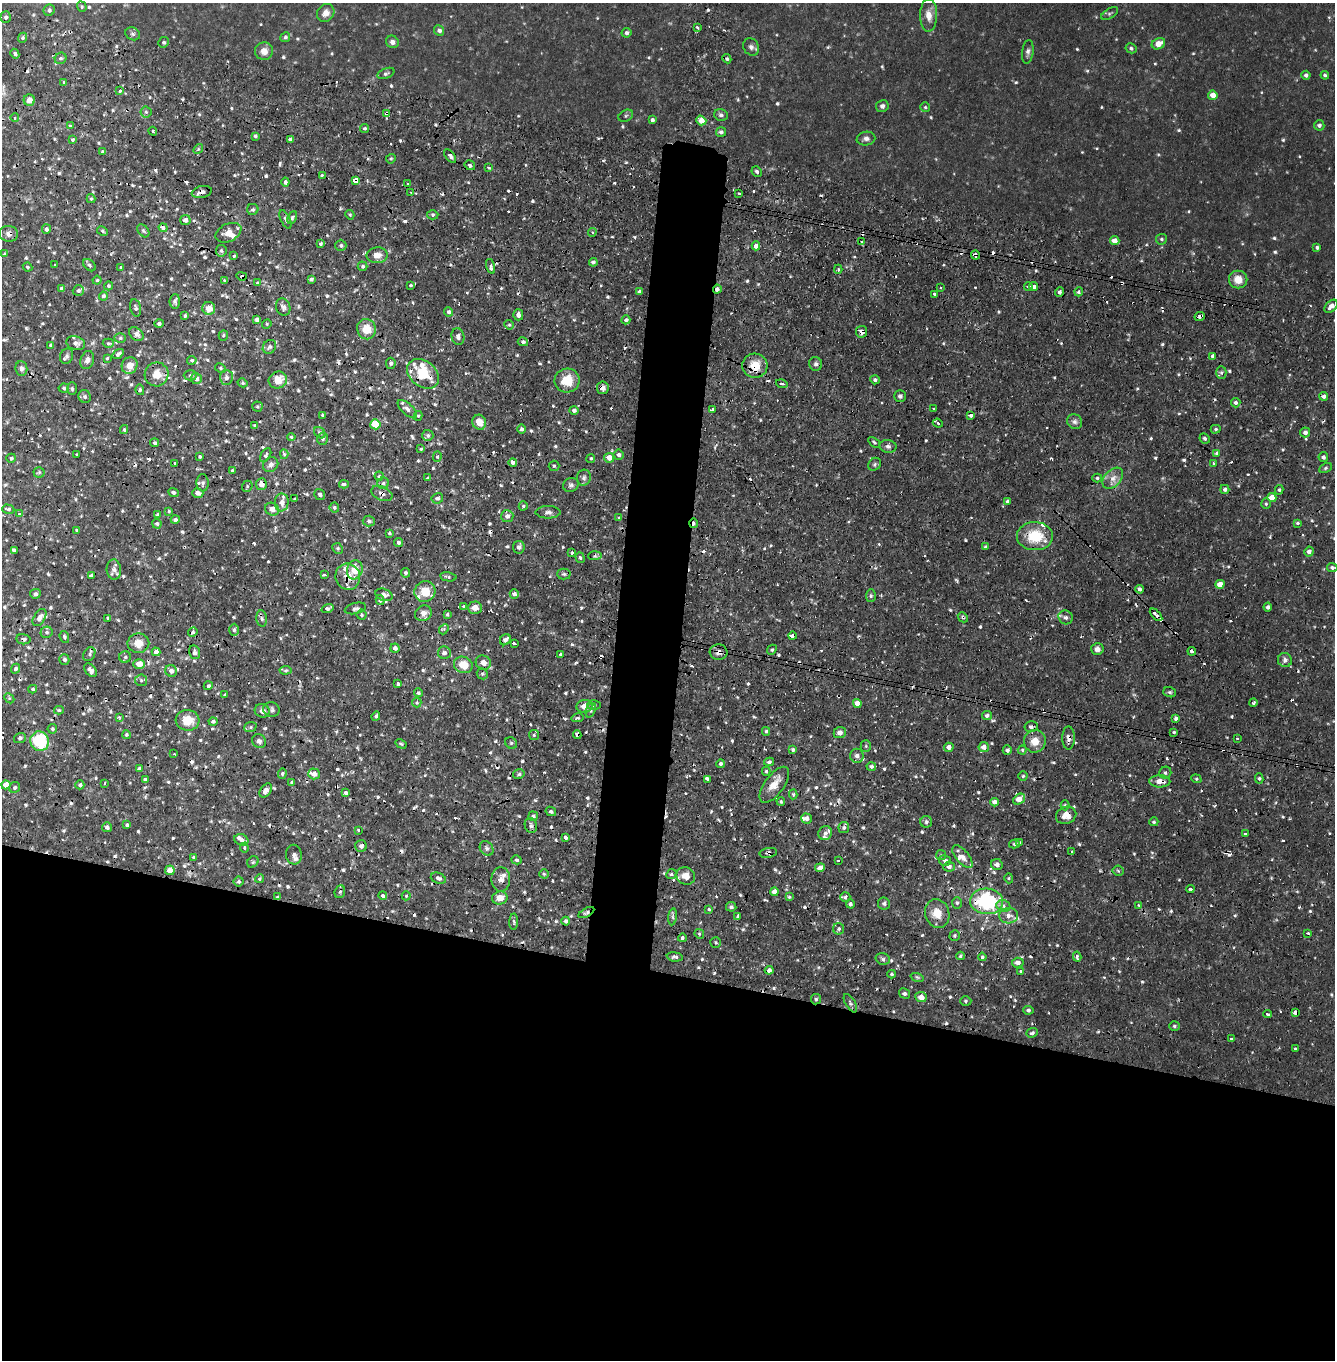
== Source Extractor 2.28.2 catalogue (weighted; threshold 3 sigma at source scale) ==
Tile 14 of 4 x 4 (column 2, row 4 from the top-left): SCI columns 1572-2904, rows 113-1470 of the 5693 x 5657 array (HDU 1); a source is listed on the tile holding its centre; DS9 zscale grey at full resolution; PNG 1337 x 1362 px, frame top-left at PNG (2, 3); each listed source drawn as its Kron ellipse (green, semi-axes under 4 px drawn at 4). Shown black and unused: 32% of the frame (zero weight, under 2 of 4 exposures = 1% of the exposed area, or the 3 px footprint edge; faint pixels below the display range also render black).
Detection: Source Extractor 2.28.2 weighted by HDU 2 'WHT'; one run over the whole footprint, this tile lists its part. Background 0.051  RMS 0.011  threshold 0.0512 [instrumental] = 3 sigma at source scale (4.5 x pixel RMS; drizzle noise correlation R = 1.50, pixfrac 1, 0.05/0.05 arcsec/px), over >= 5 px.
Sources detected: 977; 2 too faint to see at this stretch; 116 cosmic-ray / hot-pixel residue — neither listed nor drawn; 29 inside a brighter listed object's ellipse — not listed separately; of the other 830, all 500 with FLUX_AUTO >= 1.68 (the completeness limit of this list) listed and drawn (330 fainter detections not listed), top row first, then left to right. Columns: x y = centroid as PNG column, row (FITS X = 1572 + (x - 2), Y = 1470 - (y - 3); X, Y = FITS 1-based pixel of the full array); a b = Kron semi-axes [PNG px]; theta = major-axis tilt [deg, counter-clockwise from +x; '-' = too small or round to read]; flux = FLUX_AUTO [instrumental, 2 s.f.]
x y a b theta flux
82 7 5 4 - 1.8
49 10 6 5 - 2.7
326 13 9 8 - 7.3
1110 14 9 5 30 2
929 15 16 8 89 12
6 17 6 5 - 3.2
697 27 3 3 - 2.6
439 30 5 5 - 4.4
626 33 5 4 - 3.3
133 34 7 6 - 2.4
285 37 5 4 - 2.4
23 38 5 4 - 1.9
164 42 5 5 - 2
392 42 6 6 - 4.7
1158 44 7 5 27 12
751 47 9 7 -56 3.9
1131 48 5 5 - 2.5
264 51 9 9 - 9.4
1028 52 12 5 82 4
15 54 5 4 - 2.1
61 58 6 5 - 2.4
727 59 5 4 - 2
386 73 9 5 22 2.6
1306 75 4 4 - 3.5
1325 75 4 4 - 2.6
64 82 3 3 - 1.9
120 91 3 3 - 3.6
1213 95 5 4 - 12
29 100 5 5 - 9.9
882 106 6 6 - 4
925 107 5 4 - 1.8
146 112 5 5 - 2.2
387 114 4 3 - 30
721 115 7 5 -17 2.8
626 116 8 5 29 1.9
15 118 4 3 - 1.7
652 120 4 3 - 2.7
701 120 5 4 - 16
1319 125 5 5 - 3.6
70 126 4 3 - 4.8
364 128 4 4 - 2
153 131 4 3 - 3.3
721 132 5 5 - 3.4
255 136 4 3 - 2.4
72 139 3 3 - 1.7
290 139 4 4 - 3.8
866 139 9 6 10 4
198 149 5 4 - 2.1
103 152 4 4 - 1.9
450 156 8 4 -53 2.9
391 159 5 4 - 1.7
470 165 5 4 - 2.9
489 167 3 3 - 3.2
757 171 5 5 - 2.8
322 175 4 3 - 6.2
355 181 4 3 - 130
285 182 4 4 - 2.7
408 184 3 3 - 2.6
202 192 10 6 12 5.3
411 192 4 3 - 2.1
739 193 3 2 - 2.2
91 199 4 4 - 1.9
253 209 5 5 - 2.8
350 215 5 4 - 1.9
433 215 6 4 2 2.1
292 218 7 4 66 2.4
285 219 10 4 -64 2.7
185 220 5 5 - 5.2
163 228 4 3 - 7.3
46 229 5 4 - 3.2
102 231 6 4 -29 2.2
143 231 7 5 -51 2.4
592 232 4 4 - 1.8
228 233 13 8 25 9.8
9 234 9 8 - 5.4
1161 239 5 5 - 2.1
1115 241 5 4 - 7.8
862 242 4 3 - 1.8
321 244 4 3 - 2.1
341 245 6 5 - 2.3
756 246 4 4 - 7
1317 247 4 4 - 2.6
221 251 6 5 - 2.5
5 254 3 3 - 4.5
377 255 10 8 2 8.1
975 255 5 4 - 6.5
234 256 3 3 - 1.7
593 262 4 4 - 2.7
54 265 3 3 - 1.9
89 265 7 5 -43 2.5
362 266 5 5 - 2.5
491 266 8 4 -73 5.3
27 267 5 3 - 1.7
121 267 4 3 - 1.7
838 269 4 4 - 1.7
242 276 5 4 - 2.6
311 279 3 3 - 3.1
1238 279 9 9 - 13
97 280 4 4 - 1.9
224 281 4 3 - 2.1
258 283 3 3 - 15
411 285 3 3 - 1.8
108 286 4 4 - 2.2
1034 286 4 4 - 4.2
1028 287 4 3 - 3.4
61 288 4 3 - 2.7
941 288 3 2 - 1.7
717 289 4 4 - 3.8
78 291 6 5 - 2.9
639 292 4 4 - 4.2
1060 292 5 4 - 2.8
1079 292 4 4 - 2.2
934 294 3 3 - 2.9
103 296 4 4 - 3.1
175 301 7 5 86 3.5
1331 306 8 5 46 7.6
283 307 9 7 -72 4.4
136 308 9 5 -77 3.5
209 308 6 6 - 12
449 312 4 4 - 2.7
518 315 5 5 - 5.1
185 316 4 3 - 2.3
1200 316 5 3 - 4.2
257 320 4 4 - 3.6
626 320 4 4 - 2.6
159 324 4 4 - 2.9
267 324 5 4 - 1.7
509 325 5 4 - 1.7
366 329 10 9 - 19
861 332 6 5 - 6.6
136 334 8 6 -39 5
223 335 5 4 - 1.9
458 337 8 6 -78 4.4
120 338 5 5 - 2.2
523 342 5 4 - 3
76 343 9 6 -17 4.5
108 343 5 4 - 1.8
51 345 4 3 - 2.6
269 347 7 6 - 3.2
118 354 6 4 35 3.2
66 356 8 6 67 3.1
1213 356 4 3 - 3.4
107 358 4 3 - 1.7
87 360 9 7 70 4.9
192 360 5 4 - 2
391 363 5 4 - 3.2
816 364 7 6 - 3.6
130 365 8 7 - 12
755 366 12 12 - 22
220 368 6 4 -29 1.9
21 369 7 6 - 3.8
1221 372 6 5 - 2.3
156 374 12 12 - 15
423 374 18 12 -38 39
190 375 7 5 1 2.3
226 377 7 6 - 4.9
196 379 5 5 - 7.5
278 380 9 8 - 18
567 380 12 12 - 24
875 380 4 4 - 3.3
243 383 5 4 - 1.9
782 384 6 3 -17 5.3
64 388 5 4 - 2.2
72 388 6 5 - 2.4
603 388 6 6 - 5.2
140 390 5 4 - 1.8
85 396 6 6 - 3.4
900 396 5 5 - 3.5
1324 396 4 4 - 4.2
1236 403 5 4 - 3.5
257 407 5 5 - 2
934 408 3 3 - 2
407 409 12 5 -43 5.2
712 409 3 3 - 3.5
574 410 5 4 - 3.3
323 415 3 3 - 2.3
971 415 4 3 - 10
418 416 5 4 - 2
479 422 7 7 - 13
1075 422 8 7 - 3.9
938 423 5 4 - 2.8
375 424 5 5 - 46
255 425 4 4 - 2.1
522 429 5 4 - 2.8
1216 429 5 4 - 1.8
124 430 4 3 - 1.9
1305 432 5 5 - 4.4
320 433 6 5 - 3
428 435 5 5 - 2.6
291 437 4 4 - 1.8
1205 438 5 5 - 2.4
323 439 6 5 - 2.7
874 442 7 4 -37 1.9
155 443 4 4 - 2.4
888 446 8 6 -11 3.6
421 449 3 3 - 1.9
1216 453 4 4 - 1.8
284 454 5 4 - 1.8
77 455 3 3 - 2.3
266 455 7 4 58 2.9
619 455 5 5 - 4.2
200 456 3 3 - 19
437 457 5 4 - 1.8
1323 457 5 5 - 2.7
11 458 5 4 - 2.3
591 458 4 4 - 1.8
609 458 5 4 - 12
513 462 4 4 - 4.1
175 463 3 3 - 2.3
1214 463 3 3 - 2.2
874 464 7 5 47 2.7
271 465 8 7 - 5
554 466 5 5 - 2
1325 468 7 4 28 1.8
233 471 3 3 - 1.9
39 472 5 5 - 1.8
379 476 4 4 - 1.9
428 478 3 3 - 1.7
584 478 8 7 - 3.8
1097 478 5 4 - 2.1
1113 478 12 8 46 8.5
203 483 9 6 -86 4.2
383 483 6 5 - 2.6
261 484 6 5 - 6.2
344 484 5 3 - 2.1
571 485 8 6 18 3.6
247 486 6 5 - 2.4
1225 489 5 4 - 3.4
1279 490 5 4 - 2
173 492 5 4 - 2.4
198 493 5 4 - 6.5
382 493 11 6 -23 4.8
320 494 6 5 - 3.4
437 498 6 5 - 3.4
1272 498 4 4 - 18
295 499 3 3 - 3
1007 501 4 3 - 2.6
282 502 9 7 83 7.5
1266 504 5 4 - 1.9
523 506 4 4 - 2.4
334 508 5 5 - 2.2
8 509 6 4 -17 2.9
272 509 7 6 - 7.6
169 511 3 3 - 1.8
548 512 12 6 0 5
19 514 4 3 - 1.8
157 515 4 3 - 2
507 516 6 6 - 5.8
619 518 4 3 - 1.7
175 520 4 4 - 3.4
369 521 6 5 - 2.5
694 523 5 3 - 3.6
1298 523 4 3 - 1.9
157 524 5 4 - 2.9
77 530 3 3 - 3.4
389 533 3 3 - 1.7
1035 536 18 14 -1 37
398 542 4 4 - 3.3
519 547 6 6 - 3.2
986 547 4 4 - 2.6
338 548 6 5 - 2
14 550 4 4 - 4.6
1309 552 5 4 - 5.8
572 553 3 3 - 3.1
595 556 6 4 3 2.3
580 558 5 4 - 2.1
1332 568 5 4 - 2.9
114 570 10 7 -86 5.4
355 570 9 7 73 17
405 573 4 4 - 2.4
564 574 7 5 -1 2.5
324 575 4 3 - 3.9
91 576 4 3 - 2.5
348 577 13 12 - 13
448 577 8 4 -10 2.2
1220 584 5 4 - 13
1139 589 4 4 - 2.5
425 592 10 10 - 19
35 594 5 4 - 3.2
514 594 5 4 - 4.2
384 595 9 6 -19 4.9
871 596 6 5 - 2.3
380 600 5 4 - 2.2
464 607 4 3 - 2.9
1268 607 4 4 - 3.5
327 608 6 4 19 3.8
355 608 11 5 13 3.3
475 608 7 6 - 7.9
423 613 9 7 36 7.1
447 614 4 3 - 1.8
361 615 5 5 - 1.9
1156 615 8 3 -45 7.1
963 617 5 4 - 2.1
1066 617 7 6 - 3.9
39 618 9 5 58 7.1
108 618 4 3 - 2.1
262 619 8 5 -83 3.1
444 629 5 4 - 1.8
234 630 6 5 - 2.3
47 632 6 5 - 2.8
193 632 5 4 - 2.6
792 636 4 3 - 15
64 637 6 4 -73 2.3
23 639 7 5 -9 3.1
505 640 6 5 - 4.5
138 643 11 9 0 15
514 643 4 3 - 7.8
395 648 4 4 - 4.5
1097 649 6 6 - 5
772 650 5 4 - 1.9
1192 651 4 3 - 3.3
156 652 4 4 - 5.9
195 652 7 5 -78 3.1
719 652 9 8 - 6
444 653 6 6 - 4.3
89 654 7 5 58 2.9
561 654 3 3 - 2
125 657 6 5 - 2.3
64 660 5 5 - 2.5
1285 660 7 7 - 4.3
483 663 8 7 - 8.9
139 664 6 5 - 11
463 665 9 8 - 19
15 669 5 4 - 2.7
91 670 8 5 -52 5.2
286 670 6 4 6 1.7
171 671 6 5 - 5.2
482 674 6 5 - 2.1
141 680 6 5 - 2.4
398 684 3 3 - 3.4
208 686 5 4 - 2.2
33 689 4 3 - 2
1170 692 6 5 - 2.1
418 693 4 4 - 2.2
225 695 4 3 - 2.2
9 698 6 4 -45 1.7
417 703 5 4 - 1.7
857 703 4 4 - 11
1253 703 4 3 - 3.4
594 705 7 5 0 3.3
584 706 8 6 6 10
59 710 5 4 - 1.8
271 710 8 7 - 3.7
591 710 7 4 68 2.7
262 711 7 6 - 6.3
376 716 5 4 - 2.8
987 716 5 4 - 3
119 717 3 3 - 2.6
577 718 6 4 12 2.2
1176 718 4 3 - 5
188 720 12 10 -5 19
213 721 4 3 - 2.3
250 727 6 5 - 2.3
1031 727 6 5 - 3.2
52 729 5 4 - 2.4
766 731 4 4 - 1.9
840 732 6 5 - 6.1
1174 732 3 3 - 1.7
126 734 4 4 - 1.8
534 735 5 5 - 2
577 735 4 4 - 7.1
20 738 6 5 - 2.7
1068 738 11 6 90 6.4
1237 738 3 3 - 1.7
40 741 10 9 - 66
259 741 7 6 - 4
1035 741 11 11 - 14
511 743 6 5 - 2.3
401 744 6 3 -29 1.7
866 746 5 5 - 1.7
949 747 5 4 - 6.8
984 747 5 5 - 7.7
793 750 4 3 - 1.8
1007 750 5 4 - 3.2
1022 750 4 4 - 1.7
174 754 3 3 - 1.7
857 756 7 7 - 4.9
769 762 5 3 - 2.1
721 764 4 4 - 3
871 766 5 4 - 3
139 769 4 4 - 3.8
766 771 4 4 - 1.8
1165 773 6 5 - 2.9
282 774 5 4 - 1.9
314 774 5 5 - 8.2
519 774 6 4 14 2.4
1023 776 4 4 - 1.7
1259 778 5 4 - 2.1
145 779 4 4 - 1.9
708 779 4 3 - 21
1196 779 5 4 - 1.7
1160 781 10 6 -1 10
292 782 3 3 - 2.2
105 783 3 3 - 2.7
6 785 4 4 - 12
80 785 4 4 - 2.5
774 785 21 9 53 16
15 787 6 5 - 2.4
266 790 8 5 55 6.1
345 793 3 3 - 42
793 794 5 4 - 2
1019 799 6 4 36 14
781 801 4 3 - 1.8
995 802 4 4 - 6.1
1065 805 5 4 - 2
551 811 5 4 - 2.8
1066 815 10 8 22 12
533 816 5 5 - 2.5
806 818 5 5 - 5.8
926 822 6 5 - 2.5
1154 822 4 4 - 1.8
127 825 4 3 - 2.7
531 826 8 6 -73 3.8
107 827 5 5 - 3.5
844 827 6 5 - 3
358 830 3 3 - 2.2
825 833 7 6 - 4.1
1245 834 4 3 - 3.5
565 837 3 3 - 23
241 840 7 5 -24 4.4
1020 842 4 3 - 1.8
1014 844 5 3 - 2
361 846 6 6 - 3.9
244 848 5 4 - 1.7
487 848 8 6 -55 3.5
1072 851 3 2 - 1.8
768 853 9 5 11 2.6
294 855 10 8 -86 5.3
941 855 5 5 - 1.9
194 857 4 4 - 2
962 857 14 6 -50 7
516 860 5 4 - 2.6
838 860 3 3 - 2.7
945 860 6 5 - 3.3
253 862 6 5 - 2
997 865 6 5 - 5.2
949 867 6 5 - 5.1
820 868 5 4 - 7.3
170 870 5 4 - 15
1118 871 5 5 - 1.9
544 874 4 4 - 1.7
671 874 5 4 - 1.8
686 876 9 8 - 12
438 878 8 5 -21 3.7
1009 878 5 4 - 1.7
260 879 4 4 - 1.9
501 879 12 9 88 8.7
239 882 5 5 - 2.2
1190 889 4 3 - 4.1
340 892 6 5 - 2.4
774 892 4 4 - 7.8
383 895 4 3 - 6.6
406 896 4 4 - 1.7
278 897 4 3 - 1.7
789 897 4 4 - 1.8
845 897 5 5 - 2.8
500 898 8 6 13 12
987 901 16 13 -4 110
884 903 6 6 - 2.7
957 903 6 5 - 2.2
850 904 4 4 - 2.8
1139 905 4 3 - 5.7
1003 906 7 6 - 3.7
731 907 5 4 - 2.6
709 909 4 3 - 1.8
586 913 8 3 29 2.4
937 913 14 12 -73 17
1009 916 9 8 - 6.7
673 917 8 4 83 2.6
738 917 4 3 - 5.1
566 921 4 3 - 2.9
514 922 8 4 89 2.6
839 929 5 5 - 2.7
1308 933 3 3 - 1.9
699 934 5 4 - 1.7
955 935 5 5 - 2.2
682 938 4 4 - 2.3
715 942 5 5 - 2.1
960 956 4 4 - 2
675 957 8 4 -7 3.1
982 957 4 4 - 2
1077 957 5 3 - 13
883 959 7 5 -15 2.9
1018 963 6 5 - 5.7
769 970 4 4 - 4.5
1020 971 3 3 - 3.4
892 974 4 3 - 2
917 977 7 4 -18 2
904 993 6 4 -31 2.6
921 997 6 5 - 8
816 999 5 5 - 2
966 1001 5 4 - 2
850 1003 10 5 -60 2.7
1028 1010 5 4 - 2.8
1296 1013 4 3 - 81
1267 1014 4 3 - 8.2
1174 1026 5 4 - 2
1032 1033 6 4 19 2.5
1231 1039 3 3 - 1.9
1295 1048 3 3 - 2
Overlapping masked pixels (flux is a lower limit): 44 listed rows (the first 20) at x y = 387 114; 355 181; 202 192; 163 228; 9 234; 975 255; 491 266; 242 276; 717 289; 1200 316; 861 332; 269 347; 130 365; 755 366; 423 374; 782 384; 603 388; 375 424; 261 484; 382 493
Isophote crosses this tile's border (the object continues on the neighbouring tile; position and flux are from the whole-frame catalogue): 1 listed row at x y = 9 234